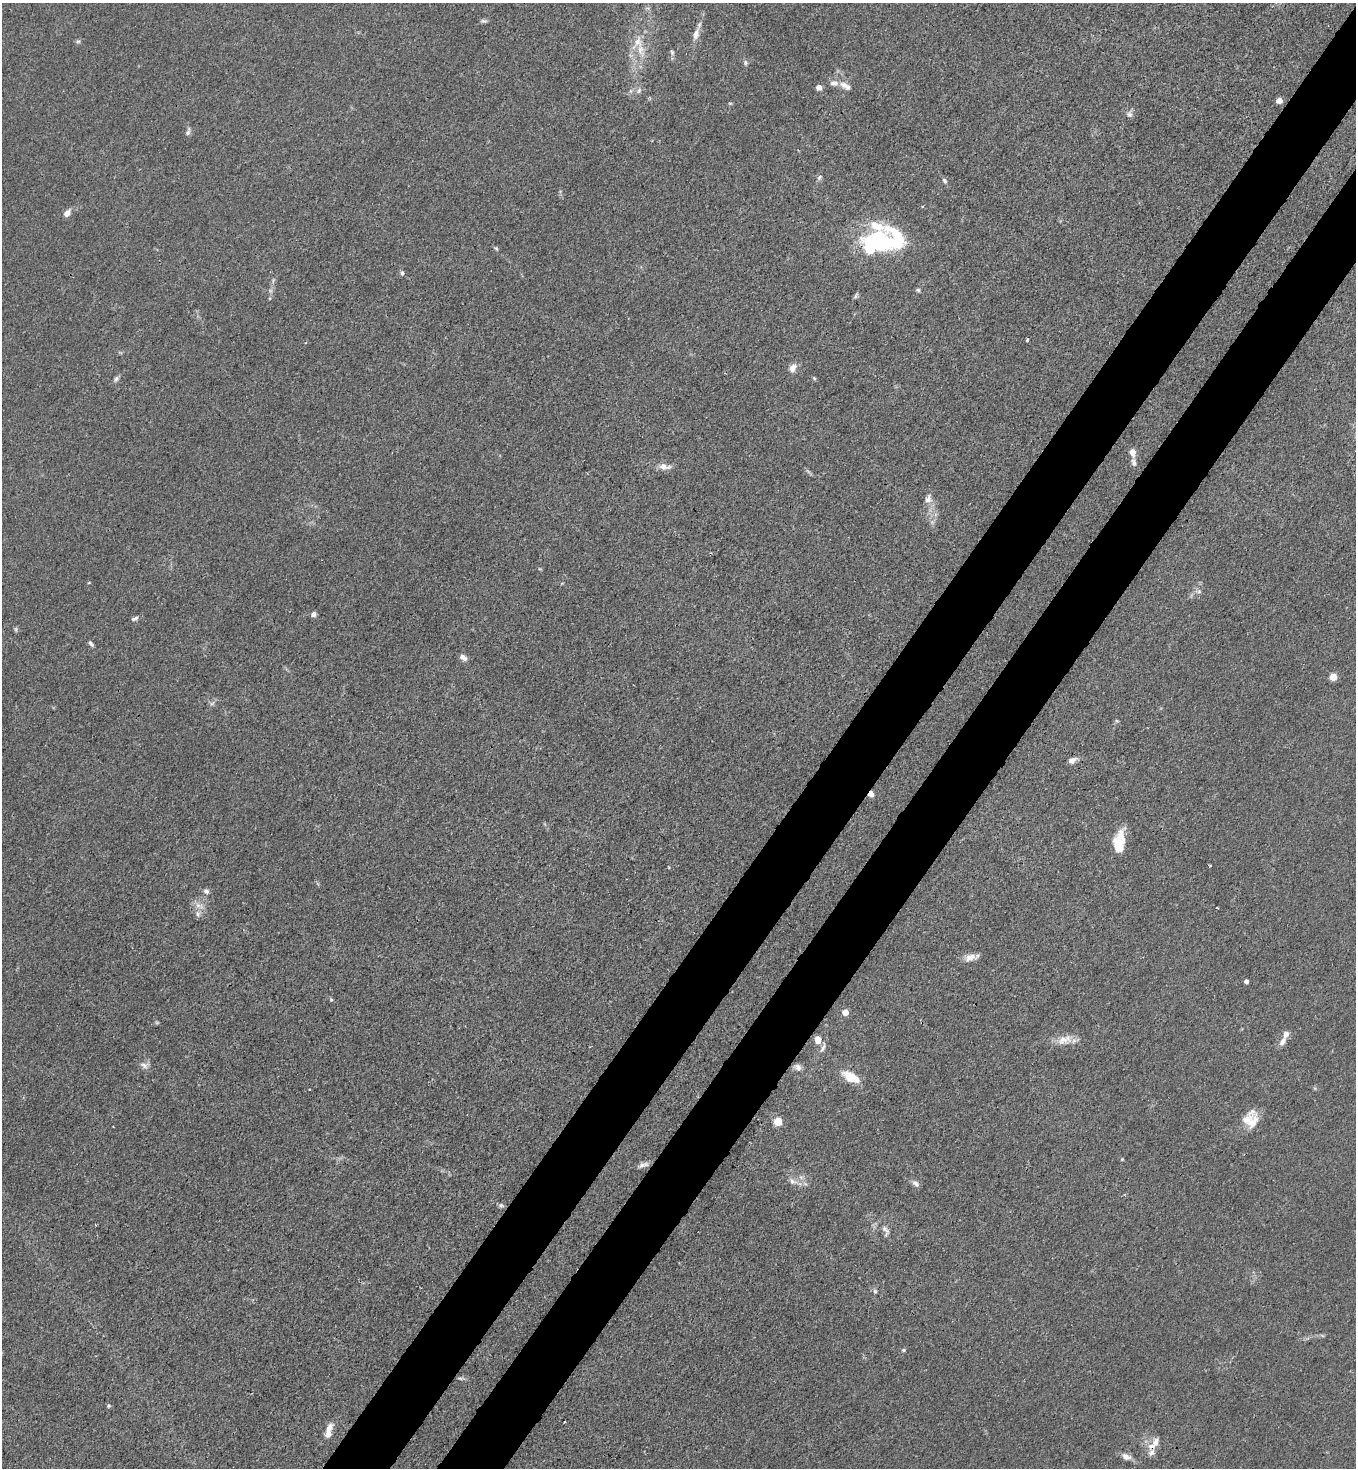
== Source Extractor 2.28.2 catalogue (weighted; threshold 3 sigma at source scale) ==
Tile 10 of 4 x 4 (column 2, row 3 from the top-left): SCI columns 1580-2933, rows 1527-2992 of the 6007 x 5984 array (HDU 1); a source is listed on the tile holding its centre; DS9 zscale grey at full resolution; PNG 1358 x 1470 px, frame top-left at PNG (2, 3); no overlay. Shown black and unused: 9% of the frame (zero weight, under 3 of 4 exposures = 7% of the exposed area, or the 3 px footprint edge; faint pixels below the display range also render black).
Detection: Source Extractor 2.28.2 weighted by HDU 2 'WHT'; one run over the whole footprint, this tile lists its part. Background 0.021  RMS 0.0028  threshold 0.0127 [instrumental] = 3 sigma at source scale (4.5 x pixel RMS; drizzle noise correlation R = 1.50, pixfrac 1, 0.05/0.05 arcsec/px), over >= 5 px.
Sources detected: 85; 1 inside a brighter object's white glare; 2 cosmic-ray / hot-pixel residue — not listed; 11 inside a brighter listed object's ellipse — not listed separately; the other 71 listed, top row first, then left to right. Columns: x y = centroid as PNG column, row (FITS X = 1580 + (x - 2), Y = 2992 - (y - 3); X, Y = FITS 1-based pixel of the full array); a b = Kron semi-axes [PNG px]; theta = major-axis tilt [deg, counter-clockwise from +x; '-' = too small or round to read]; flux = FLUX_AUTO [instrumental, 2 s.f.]
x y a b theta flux
484 21 9 5 -6 0.58
696 34 19 8 73 2.1
78 41 6 4 1 0.46
638 42 16 11 72 3.8
672 52 8 5 -64 0.54
745 63 8 4 -90 0.56
845 86 17 7 -30 1.9
819 87 6 6 - 1.2
639 90 8 4 59 0.66
1279 100 5 5 - 2.2
730 103 6 4 17 0.31
1129 114 8 7 - 0.94
188 132 11 5 70 0.79
819 177 8 5 53 0.66
944 181 8 5 -59 0.68
922 206 3 3 - 0.34
67 213 8 6 47 2
876 240 48 18 -9 30
496 248 5 4 - 0.37
402 273 6 4 -79 0.57
918 290 5 4 - 0.48
856 296 9 3 67 0.54
1027 340 3 3 - 0.53
792 368 10 7 51 2
814 378 5 4 - 0.35
116 379 8 5 61 0.74
1132 452 8 6 -83 2
1134 462 11 6 -78 1
664 467 17 8 -7 2.2
928 499 12 9 67 1.7
1199 591 6 6 - 0.65
313 614 6 5 - 0.99
134 619 9 4 24 0.76
16 630 6 4 -72 0.43
91 643 8 5 -57 0.65
463 657 10 6 -35 1.3
1333 677 5 5 - 6.4
1072 760 10 6 32 1.3
871 794 6 5 - 1.6
1119 842 23 11 85 7.7
1210 865 3 2 - 0.36
206 891 8 6 -26 0.83
1217 907 3 2 - 0.49
198 914 9 6 -76 1.1
970 957 17 8 15 2.2
1246 981 4 4 - 1.3
331 1000 5 3 - 0.29
845 1012 4 4 - 4.3
818 1040 8 7 - 2.4
1064 1040 23 12 16 3.6
1282 1042 12 7 57 1.5
823 1048 14 5 60 1.1
144 1065 13 8 -10 1.4
797 1067 10 7 -36 1.3
850 1077 16 10 -36 5.7
778 1121 5 5 - 9.6
1253 1122 24 12 63 3.5
113 1126 3 2 - 0.23
1122 1159 4 3 - 0.25
643 1165 14 6 17 1.3
793 1181 11 7 -26 1.5
915 1183 11 6 -44 1.1
501 1205 8 5 -10 0.6
886 1230 16 8 -68 1.6
875 1291 6 5 - 0.51
903 1350 5 4 - 0.36
460 1378 8 4 -1 0.51
108 1406 5 5 - 0.42
328 1429 16 8 58 2.4
1152 1446 15 9 19 2.7
1126 1457 12 7 -23 1.8
Overlapping masked pixels (flux is a lower limit): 2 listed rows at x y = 871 794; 1152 1446